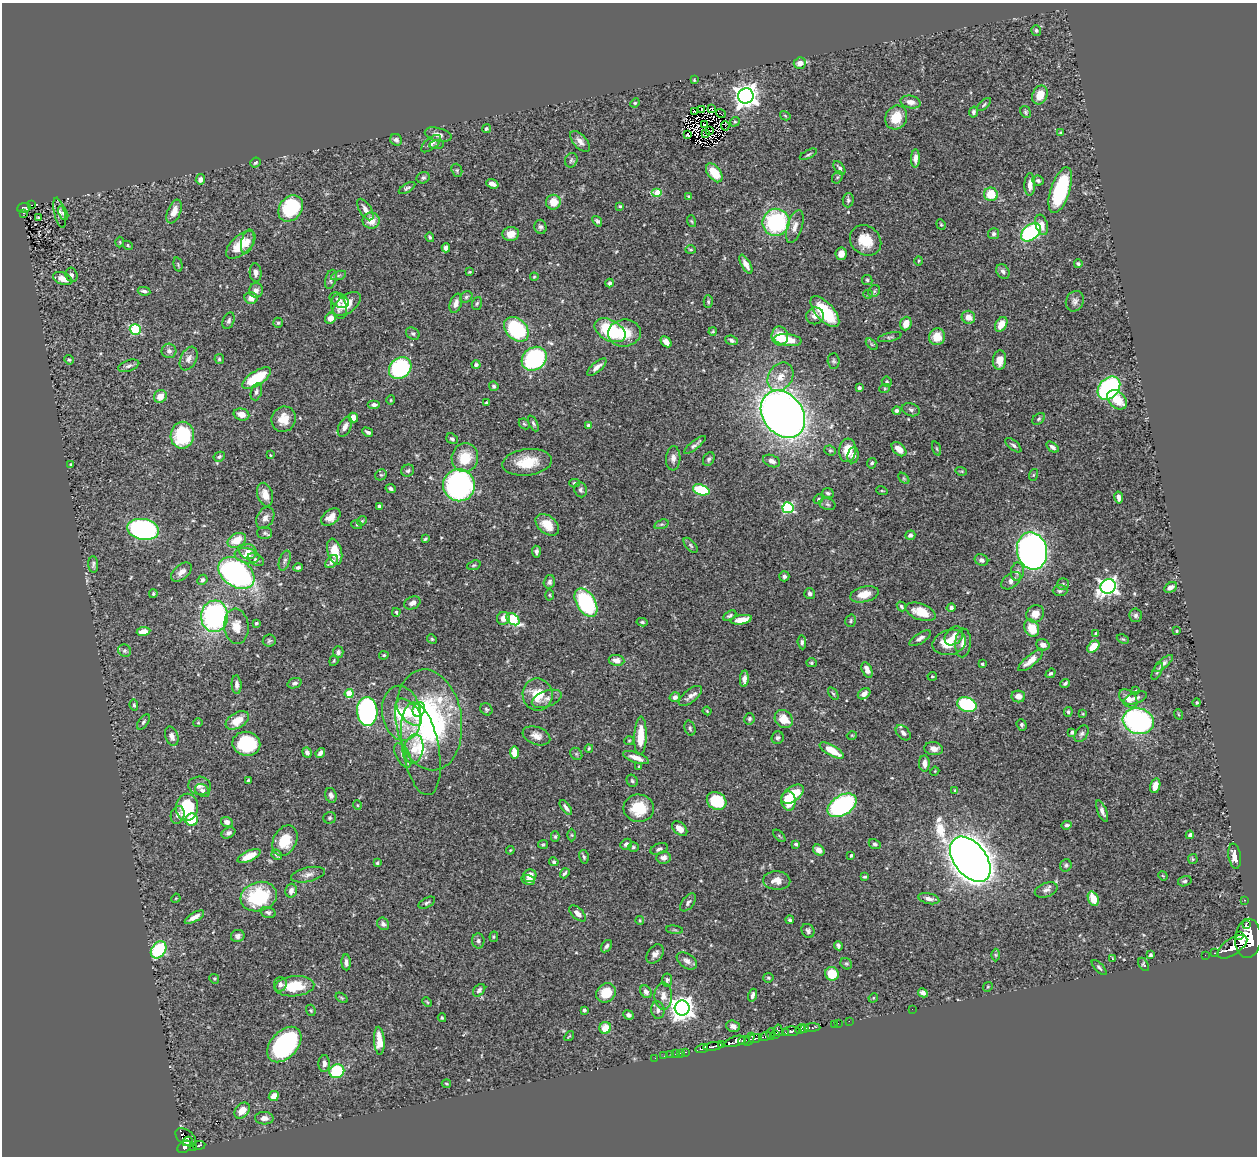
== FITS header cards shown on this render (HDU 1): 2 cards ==
NAXIS1  =                 1255
NAXIS2  =                 1154

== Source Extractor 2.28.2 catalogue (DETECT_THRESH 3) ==
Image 1255 x 1154 px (HDU 1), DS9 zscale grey, 1 PNG px = 1 image px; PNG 1259 x 1158 px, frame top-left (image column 1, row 1154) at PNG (2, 3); each listed source drawn as its Kron ellipse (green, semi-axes under 4 px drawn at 4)
Background 0.463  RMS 0.02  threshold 0.061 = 3 sigma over >= 5 px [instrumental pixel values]
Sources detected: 526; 4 with non-positive FLUX_AUTO (blend fragments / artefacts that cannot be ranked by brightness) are neither listed nor drawn; of the other 522, the 500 brightest by FLUX_AUTO listed and drawn (22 fainter detections omitted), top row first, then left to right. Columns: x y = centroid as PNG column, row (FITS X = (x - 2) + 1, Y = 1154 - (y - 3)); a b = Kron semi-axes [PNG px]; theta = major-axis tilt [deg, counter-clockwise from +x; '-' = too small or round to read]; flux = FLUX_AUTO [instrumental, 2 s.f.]
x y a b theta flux
1036 30 5 5 - 2.4
800 63 6 5 - 12
694 80 3 3 - 1.3
1040 95 10 7 67 21
746 96 8 7 - 1200
910 102 10 6 -12 9.6
635 103 5 4 - 1.6
984 104 8 4 43 2.4
711 108 3 2 - 3.6
702 110 3 2 - 1.5
695 112 4 2 - 1.2
974 112 5 4 - 3.2
1026 112 6 5 - 2.2
721 114 5 2 - 1.2
785 116 5 4 - 1.5
896 117 12 10 63 33
735 122 5 4 - 1.8
704 125 3 2 - 1.6
725 126 5 2 - 1.6
486 129 4 4 - 2.3
710 131 4 2 - 1.4
706 133 4 3 - 2.5
1060 133 3 3 - 1.7
438 135 14 6 -14 7.7
687 135 3 2 - 1.2
396 140 6 5 - 3.4
580 141 13 6 -48 8.8
431 144 12 5 39 6.4
437 145 7 4 7 2.3
808 154 9 3 27 2.3
915 158 9 4 89 6.7
571 160 7 6 - 2.9
255 163 5 4 - 2.3
839 168 8 4 -54 3.9
457 170 7 5 -71 2.4
714 173 11 6 -52 32
837 177 7 5 60 2.3
423 178 7 5 23 2.9
200 179 5 4 - 6.1
1038 180 6 5 - 3
492 184 6 4 -19 6.6
1030 185 11 5 89 9.6
407 188 9 4 31 2.7
1060 190 24 9 72 110
657 193 5 4 - 31
991 194 7 6 - 34
689 197 4 3 - 2.2
848 200 7 5 87 2.9
553 202 7 7 - 22
31 205 3 2 - 10
620 206 3 3 - 1.6
24 208 7 5 10 53
291 208 14 11 54 83
365 209 12 6 -57 7.2
174 211 12 6 67 14
23 213 3 2 - 4.6
60 213 15 5 -77 6
63 213 7 4 -65 3
38 218 3 3 - 1.8
371 221 8 8 - 15
597 221 6 3 -50 2.7
691 221 6 4 -71 1.7
776 222 13 13 - 150
941 224 5 4 - 1.9
1042 225 10 6 -73 11
795 226 17 7 73 11
540 227 7 6 - 3.5
1031 232 11 7 39 180
511 234 8 7 - 12
994 234 5 5 - 2.8
430 237 5 3 - 3
866 240 17 14 -42 32
120 242 5 3 - 1.4
248 242 12 6 75 7.5
128 245 5 4 - 1.8
241 245 18 9 42 27
446 248 4 4 - 5.7
691 250 5 4 - 1.8
841 254 6 5 - 9.9
919 261 5 3 - 1.4
746 264 10 4 -60 8.2
1078 264 4 3 - 2.6
178 265 7 4 -76 1.7
1003 271 8 6 -55 5.6
256 272 9 6 -85 5.6
470 272 3 2 - 1.3
72 275 7 6 - 3.9
338 276 8 3 19 2.2
534 277 4 4 - 1.3
63 279 10 6 -22 11
331 279 10 5 75 4.1
867 280 5 5 - 2.2
610 283 4 4 - 2.9
256 290 7 7 - 6.5
144 291 6 3 -10 3.6
874 291 6 5 - 2.8
868 294 4 4 - 1.5
466 297 7 5 29 2.3
251 298 6 6 - 7.7
339 300 10 6 -28 5
1075 301 10 8 65 5.6
708 302 6 4 -89 2.1
456 303 10 6 72 7.9
477 303 6 5 - 2.3
347 304 16 9 38 23
339 307 12 7 -77 7.5
825 312 19 9 -48 64
815 316 9 8 - 8.7
968 317 7 6 - 11
330 318 6 5 - 10
229 321 9 5 69 3.9
278 323 5 4 - 2.1
906 324 7 5 69 16
1001 324 8 5 59 17
135 329 5 5 - 91
516 329 14 10 -46 130
610 330 17 10 -28 87
713 331 4 3 - 1.6
624 333 16 13 6 33
413 334 7 5 -35 3
780 336 9 8 - 30
890 337 12 4 13 3.1
937 337 8 8 - 22
732 340 6 4 -22 3.6
788 340 13 6 -7 28
666 342 6 4 -46 8.5
872 344 7 4 -45 2
169 351 7 7 - 5.5
189 359 12 8 64 7.7
219 359 5 4 - 2.5
534 359 13 11 38 130
69 360 5 4 - 1.7
999 360 10 6 86 15
834 361 7 6 - 2.9
476 365 4 4 - 3
129 366 11 5 19 4.1
597 367 12 5 40 7.7
400 368 12 10 39 180
780 377 15 11 56 18
257 378 16 7 32 63
887 382 5 4 - 2.3
494 386 5 4 - 3
859 388 4 3 - 3.8
885 388 5 3 - 1.3
1109 388 13 9 48 240
256 392 9 5 74 4
160 396 7 6 - 15
391 400 5 4 - 1.4
1117 400 11 8 -45 27
486 403 3 3 - 1.8
374 405 6 4 0 4.2
897 410 4 3 - 3.3
911 410 9 6 -20 3.9
241 414 8 6 -16 10
783 414 25 20 -52 1400
353 417 5 4 - 10
284 419 13 12 - 21
1039 419 7 5 41 2.6
533 423 9 4 -65 2.8
524 424 6 5 - 2
589 425 4 3 - 5.9
345 427 10 6 64 7.5
368 432 6 3 -29 3.8
182 435 13 11 81 87
452 439 6 5 - 2.7
695 445 13 3 39 4.3
1013 445 10 4 -40 3.5
1052 447 7 4 -35 4.7
899 449 8 5 -42 11
937 449 7 3 -71 1.8
830 450 6 5 - 2
848 450 12 8 84 23
270 455 4 3 - 1.5
853 455 8 5 82 6.8
219 457 6 4 28 2.4
465 458 14 13 - 36
673 458 12 7 86 7.2
709 459 7 5 61 3
772 461 9 6 -22 6.6
527 462 25 13 7 37
872 463 5 4 - 2.7
71 464 3 3 - 1.3
408 471 6 6 - 2.8
961 471 6 3 -17 1.4
381 475 6 5 - 2.1
1033 475 6 4 71 1.7
904 478 7 4 -45 1.8
574 483 5 4 - 2.6
459 485 16 16 - 350
391 488 5 4 - 3.6
581 490 7 6 - 3.4
701 490 8 5 -17 59
882 491 6 3 -18 1.5
828 493 6 5 - 2.5
265 495 12 7 -74 14
1119 498 6 3 -80 5.6
818 499 5 4 - 1.8
827 504 8 5 -17 3.4
379 506 3 3 - 2.9
788 508 5 5 - 170
331 517 11 7 36 13
265 518 11 8 60 8.1
362 521 5 4 - 1.7
661 524 7 4 18 2.2
357 525 5 3 - 1.6
547 525 13 8 -40 22
143 529 16 10 -9 270
265 533 7 6 - 3.4
910 535 5 4 - 4.3
425 539 4 3 - 2
237 540 10 6 28 24
691 545 9 5 -49 2.8
335 551 13 7 -75 25
1032 551 19 15 -77 980
248 552 8 7 - 11
536 552 6 4 -85 3.7
247 556 12 7 -10 14
256 560 9 5 -28 4.3
981 560 7 5 -23 4.3
285 561 10 5 72 4.2
332 562 8 5 45 6.1
93 564 8 5 -86 3.2
474 565 7 4 19 2
298 567 4 3 - 3.6
181 572 12 7 40 9.5
1017 572 9 6 81 5.4
236 573 20 13 -36 390
784 576 5 5 - 3.4
202 580 5 4 - 3.4
1011 581 11 7 37 7.3
549 582 7 5 74 4.4
1063 584 6 5 - 2.2
1108 586 8 7 - 590
1170 587 7 5 31 6.4
1060 591 7 5 1 2.7
153 594 4 3 - 2
810 594 5 5 - 4.1
864 594 14 7 13 17
549 595 5 3 - 1.4
412 603 8 6 26 6.7
586 603 15 9 -58 150
901 606 5 4 - 2.3
951 608 4 4 - 3.8
396 612 4 3 - 1.7
921 612 15 8 -20 24
1035 614 9 8 - 13
1136 615 7 6 - 3.4
215 616 16 13 84 250
730 616 7 3 28 2.6
503 618 6 6 - 10
513 619 7 5 -40 89
741 620 11 4 10 17
851 621 6 5 - 2.5
642 622 5 4 - 2.2
256 623 4 4 - 3.3
236 626 17 12 -85 20
1032 628 9 7 -61 27
144 631 7 4 10 15
1176 631 3 3 - 1.2
1096 633 4 3 - 1.6
954 636 11 7 48 10
920 638 12 5 32 5.5
432 639 5 4 - 1.7
1123 639 6 4 -24 1.8
269 641 6 6 - 2.6
802 642 7 4 -85 2.7
949 642 17 12 15 31
963 643 14 7 86 10
1043 645 7 5 -20 8.1
1093 647 7 5 44 26
125 651 6 6 - 3
338 652 6 5 - 3.7
384 655 5 3 - 2
616 660 8 5 -9 9.7
334 661 5 4 - 1.7
1031 661 15 5 39 14
811 663 5 4 - 2
1163 663 12 4 40 5.2
982 664 3 3 - 1.8
867 670 8 5 -66 8
1157 671 9 4 64 2.7
1051 673 5 4 - 2.6
932 676 5 3 - 1.4
744 679 8 4 87 6.3
295 683 7 5 19 3.9
1065 683 5 3 - 3.2
237 685 9 5 -87 5.8
1136 690 4 3 - 1.4
349 694 4 4 - 45
833 694 7 4 -56 1.9
864 694 7 5 35 7.7
538 695 16 15 - 34
690 696 14 6 38 7.6
1018 696 7 6 - 8.6
675 697 5 5 - 5.3
1128 698 11 7 -46 12
1135 698 12 5 20 5.7
547 699 15 8 19 8.8
1197 703 4 4 - 1.8
134 705 5 4 - 2.4
967 705 10 7 -19 120
486 709 6 5 - 2.4
419 710 7 6 - 40
367 711 14 10 -85 300
707 711 4 3 - 1.2
409 712 16 8 -48 24
1068 712 5 4 - 2.7
401 713 27 19 -81 66
1083 714 4 3 - 1.2
1178 714 5 3 - 1.3
749 719 6 5 - 2.7
784 719 10 8 -44 23
237 720 13 7 32 22
429 720 51 33 -81 320
1138 721 16 13 -16 240
143 722 9 4 53 2.8
198 723 4 4 - 1.4
1022 725 6 5 - 2.9
690 728 7 5 -73 2.9
1072 732 4 3 - 3.1
903 733 9 6 -46 5.1
1081 734 9 6 56 3.9
852 735 5 3 - 1.2
172 736 10 6 -72 6.9
536 736 14 9 -20 11
640 736 19 6 88 34
778 738 6 6 - 3
629 741 5 4 - 1.4
246 744 14 12 -10 100
589 748 4 3 - 1.7
414 749 14 9 80 20
421 749 47 18 -80 61
934 749 9 6 -8 9.1
832 750 13 5 -30 28
307 752 5 4 - 4.9
320 753 5 4 - 7
515 753 6 4 -82 18
576 754 6 5 - 2.6
403 755 13 6 -62 7.5
636 758 14 5 -20 11
924 763 8 5 -89 9
639 766 4 3 - 1.4
935 771 4 3 - 1.3
248 780 4 3 - 1.2
632 781 6 5 - 2.4
200 786 11 9 -5 7.5
1155 786 7 5 74 12
202 790 8 6 -35 4.2
955 790 4 3 - 1.3
792 794 12 7 36 37
331 795 7 5 -74 5.8
717 801 10 8 -30 55
788 801 10 7 -85 48
357 805 5 3 - 1.2
842 805 16 10 31 210
187 807 13 11 83 60
566 808 9 4 -54 4.4
639 808 15 14 - 46
1102 811 11 4 -68 5.5
178 815 9 6 72 6.1
330 818 6 5 - 2.5
192 820 6 6 - 47
227 822 6 5 - 7
1067 825 5 4 - 3.1
680 829 9 6 -42 11
228 833 7 5 27 4
572 835 6 4 -89 1.7
1190 835 4 4 - 3.7
555 836 5 4 - 2.1
779 836 7 3 -46 1.7
285 841 16 11 63 36
543 844 5 4 - 1.7
626 844 6 5 - 4.3
796 844 4 3 - 2.3
875 844 6 4 -26 3.1
633 847 5 4 - 1.9
659 849 9 5 21 4.4
510 850 4 3 - 1.3
819 850 6 5 - 7.9
277 855 5 4 - 2.8
851 855 3 3 - 3.2
249 856 12 5 26 19
1235 856 13 6 -81 13
584 857 7 4 -78 2.4
663 858 7 6 - 6.4
970 859 26 16 -52 2700
1193 859 5 5 - 1.7
554 862 5 4 - 2.6
377 863 3 3 - 2
1066 865 6 5 - 2.6
565 873 5 3 - 2.6
308 875 17 7 12 7.9
530 876 6 6 - 12
1163 876 5 3 - 1.3
865 877 4 2 - 2.2
528 880 7 5 -15 6.2
777 881 13 9 -3 16
1185 881 7 5 16 2.8
1046 890 12 7 21 5.8
291 891 7 5 75 6.5
259 897 18 14 17 96
176 898 5 3 - 1.4
929 899 11 5 -12 6.3
1093 899 7 5 -69 21
1244 900 3 2 - 12
688 902 10 5 50 4.3
427 903 9 4 29 3.1
268 912 8 5 -15 3.3
578 913 10 5 -44 7.9
194 917 11 4 29 9.2
640 920 4 4 - 1.4
790 920 4 4 - 2.8
383 924 7 5 -51 4
1246 924 3 2 - 480
674 930 8 3 -6 2.1
808 931 7 6 - 3.5
238 936 7 6 - 4.8
1240 936 4 3 - 420
494 937 5 4 - 1.5
1248 938 19 13 87 5500
478 941 7 6 - 3.5
606 946 7 4 57 3.7
838 946 5 3 - 3.1
1232 947 17 8 34 2000
159 950 9 7 56 100
1215 953 3 2 - 26
655 954 11 7 52 6.9
996 955 6 4 -89 1.8
1150 955 4 3 - 2.8
1205 955 2 2 - 5.5
1113 958 4 4 - 1.2
687 961 11 7 -34 7
346 962 8 4 -87 5.2
846 964 6 5 - 2.3
1144 964 7 4 -61 2.1
1099 968 10 4 -46 2.9
832 974 7 6 - 36
768 978 5 4 - 2.4
214 979 5 4 - 1.6
667 980 6 5 - 3.3
280 984 7 6 - 4.8
294 986 20 10 5 40
988 987 5 4 - 1.5
479 990 7 5 47 3.3
646 992 7 5 -57 5
606 993 10 9 - 27
923 993 5 4 - 5.6
753 995 6 4 73 4.6
663 996 13 9 -90 11
342 998 7 4 -32 1.9
873 998 5 4 - 1.3
427 1002 5 3 - 1.5
682 1008 7 7 - 1200
912 1009 2 2 - 50
311 1010 6 4 -69 1.8
584 1010 4 3 - 3.1
658 1010 9 6 -82 4.7
629 1015 5 4 - 4.7
442 1018 4 3 - 1.4
849 1021 2 2 - 5.7
838 1023 2 2 - 5.7
834 1024 2 2 - 3.8
733 1026 7 5 -19 5.7
605 1028 6 5 - 19
812 1028 8 3 2 48
801 1029 5 4 - 490
805 1029 4 3 - 210
778 1030 6 4 -81 110
791 1031 8 5 2 380
786 1033 3 3 - 130
771 1034 5 3 - 170
776 1035 3 2 - 26
569 1036 6 3 51 1.3
765 1036 6 3 14 180
755 1038 7 4 12 250
749 1039 7 3 57 100
379 1041 14 5 -86 18
735 1041 11 5 17 1100
744 1041 6 3 18 100
284 1045 20 13 48 220
722 1045 4 3 - 270
713 1046 9 3 10 460
702 1049 6 3 11 89
686 1052 3 2 - 18
681 1053 3 2 - 13
676 1054 3 2 - 6.8
671 1055 3 2 - 2.6
664 1056 2 2 - 4.5
655 1058 2 2 - 2.1
324 1064 8 6 87 6.5
337 1071 7 7 - 79
446 1084 5 2 - 1.5
274 1096 5 4 - 15
242 1111 9 6 48 17
264 1118 9 6 -3 7.8
186 1137 12 7 -37 290
187 1141 5 3 - 140
199 1145 6 3 8 90
184 1147 7 5 39 310
193 1147 4 3 - 37
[22 fainter detections neither listed nor drawn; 4 non-positive-flux detections neither listed nor drawn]